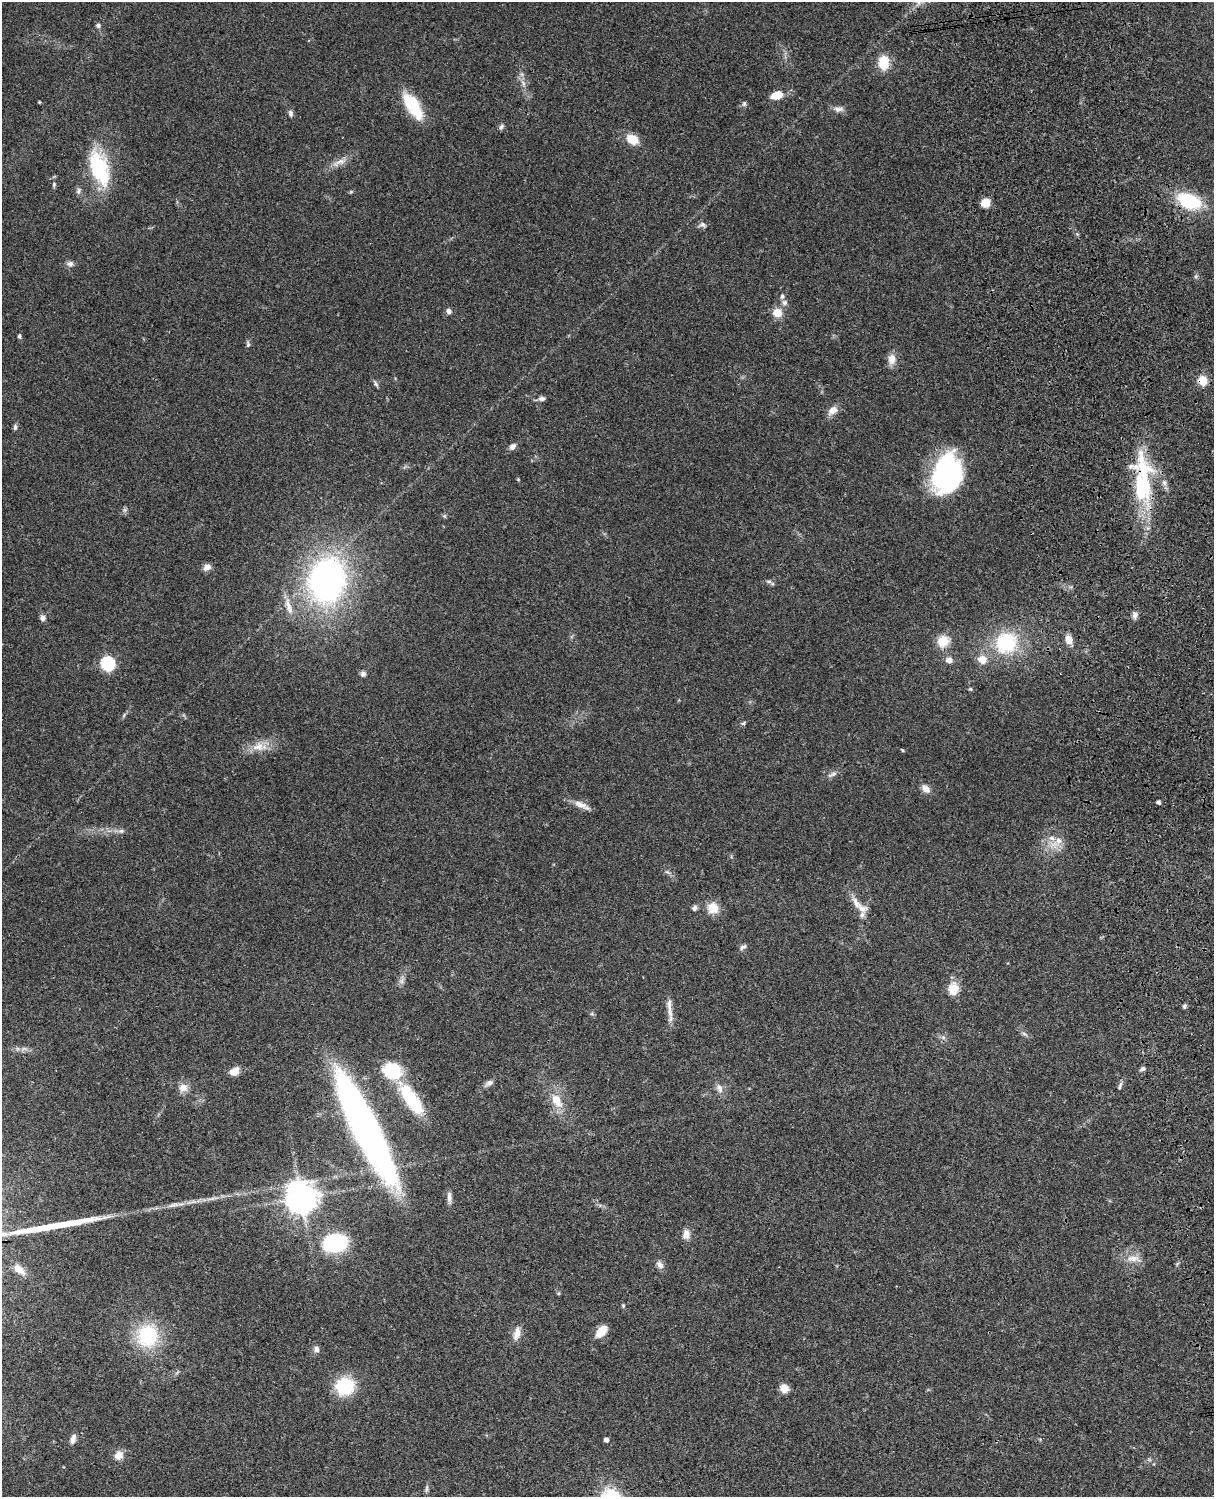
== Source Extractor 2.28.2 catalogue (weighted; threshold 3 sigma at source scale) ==
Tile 6 of 4 x 3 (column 2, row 2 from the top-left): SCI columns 1334-2545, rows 1773-3267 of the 5087 x 4926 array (HDU 1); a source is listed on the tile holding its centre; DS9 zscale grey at full resolution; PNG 1216 x 1499 px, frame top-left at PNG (2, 2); no overlay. Shown black and unused: <1% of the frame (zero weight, under 3 of 4 exposures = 6% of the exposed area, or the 3 px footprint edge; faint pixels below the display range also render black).
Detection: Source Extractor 2.28.2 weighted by HDU 2 'WHT'; one run over the whole footprint, this tile lists its part. Background 0.0965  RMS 0.0063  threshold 0.0283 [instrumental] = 3 sigma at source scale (4.5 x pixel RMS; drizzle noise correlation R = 1.50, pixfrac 1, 0.05/0.05 arcsec/px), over >= 5 px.
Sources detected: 108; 2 inside a brighter object's white glare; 2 long thin detections or spike segments (spike, bleed or trail) — not listed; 7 inside a brighter listed object's ellipse — not listed separately; the other 97 listed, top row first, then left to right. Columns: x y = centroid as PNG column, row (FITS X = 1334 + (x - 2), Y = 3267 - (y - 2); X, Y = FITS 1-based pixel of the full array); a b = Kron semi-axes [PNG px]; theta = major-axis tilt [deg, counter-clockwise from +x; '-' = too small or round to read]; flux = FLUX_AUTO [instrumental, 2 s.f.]
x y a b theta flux
98 25 6 6 - 1.5
884 63 13 10 -89 15
523 83 9 4 -89 1.9
776 95 11 7 17 12
39 102 3 3 - 0.61
744 104 8 5 75 1.3
838 109 13 7 -4 3.1
416 112 25 16 -41 15
291 113 9 6 -78 1.8
501 127 9 5 60 1.5
632 139 10 7 -28 15
339 162 23 7 22 5.5
99 168 45 20 -72 43
54 184 7 5 -72 1.1
78 191 9 6 75 1.8
351 192 6 4 1 0.75
1189 201 23 13 -22 40
985 203 9 9 - 6.2
702 225 11 7 -8 2.1
70 264 9 8 - 2.3
785 303 7 7 - 2.1
449 311 7 6 - 2.1
777 313 9 9 - 8.7
19 336 5 4 - 1.2
248 344 9 5 -89 1.3
892 359 14 9 89 5.6
1202 380 9 8 - 11
376 384 10 4 -61 1.4
542 399 9 6 0 2.1
833 410 14 9 38 5
15 427 7 5 83 1.5
512 446 9 7 46 2.7
947 474 39 28 74 96
518 479 5 4 - 0.56
1164 482 9 6 -63 2.2
1141 489 58 23 -74 49
125 510 7 4 -71 1.2
207 567 9 7 28 3.4
327 580 47 37 78 180
769 581 8 4 -8 1.3
289 606 27 7 -73 6.2
1135 615 9 7 87 2.6
43 618 7 7 - 2.6
1069 640 9 7 -79 6
943 641 14 12 56 11
1006 643 24 22 34 44
982 659 10 9 - 7.3
949 660 7 7 - 3.8
107 663 6 6 - 90
363 674 7 6 - 1.9
970 689 5 4 - 0.8
124 715 6 4 71 0.92
743 723 7 5 31 0.96
258 747 19 13 4 9.1
902 750 5 3 - 0.58
832 774 13 5 30 2.2
926 789 12 9 -47 4.1
1158 802 4 3 - 1.7
580 804 20 8 -21 5.5
121 831 9 6 1 1.9
1058 841 10 9 - 4.8
856 903 23 9 -57 7.1
694 908 7 6 - 1.6
713 908 12 11 - 10
742 947 11 5 31 1.7
402 981 10 6 60 2.3
951 989 20 12 -61 7
1184 1006 6 4 68 1.3
669 1008 26 7 -83 5.5
1024 1034 10 4 -27 1.5
1142 1069 7 6 - 1.4
234 1071 11 8 35 6
489 1083 13 7 35 2.5
1120 1086 12 4 70 1.6
183 1088 11 11 - 5
719 1088 13 8 -62 3.7
411 1099 42 15 -55 37
557 1100 22 12 -61 12
366 1128 101 19 -64 360
449 1197 15 5 -86 2.8
301 1198 11 10 - 820
686 1234 12 8 84 4.7
335 1243 26 19 7 46
1133 1258 21 9 -2 6.6
660 1265 11 8 -48 3
19 1269 15 8 -40 5.8
623 1306 5 4 - 0.75
601 1331 13 8 47 10
517 1334 18 8 75 5.4
147 1336 28 25 73 39
316 1349 8 7 - 2.5
345 1386 16 15 - 37
784 1388 9 9 - 5.6
73 1439 11 6 75 3.5
606 1440 4 4 - 2.6
119 1455 11 10 - 5.5
427 1488 12 4 83 1.5
Overlapping masked pixels (flux is a lower limit): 3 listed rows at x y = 1189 201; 1202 380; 1141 489